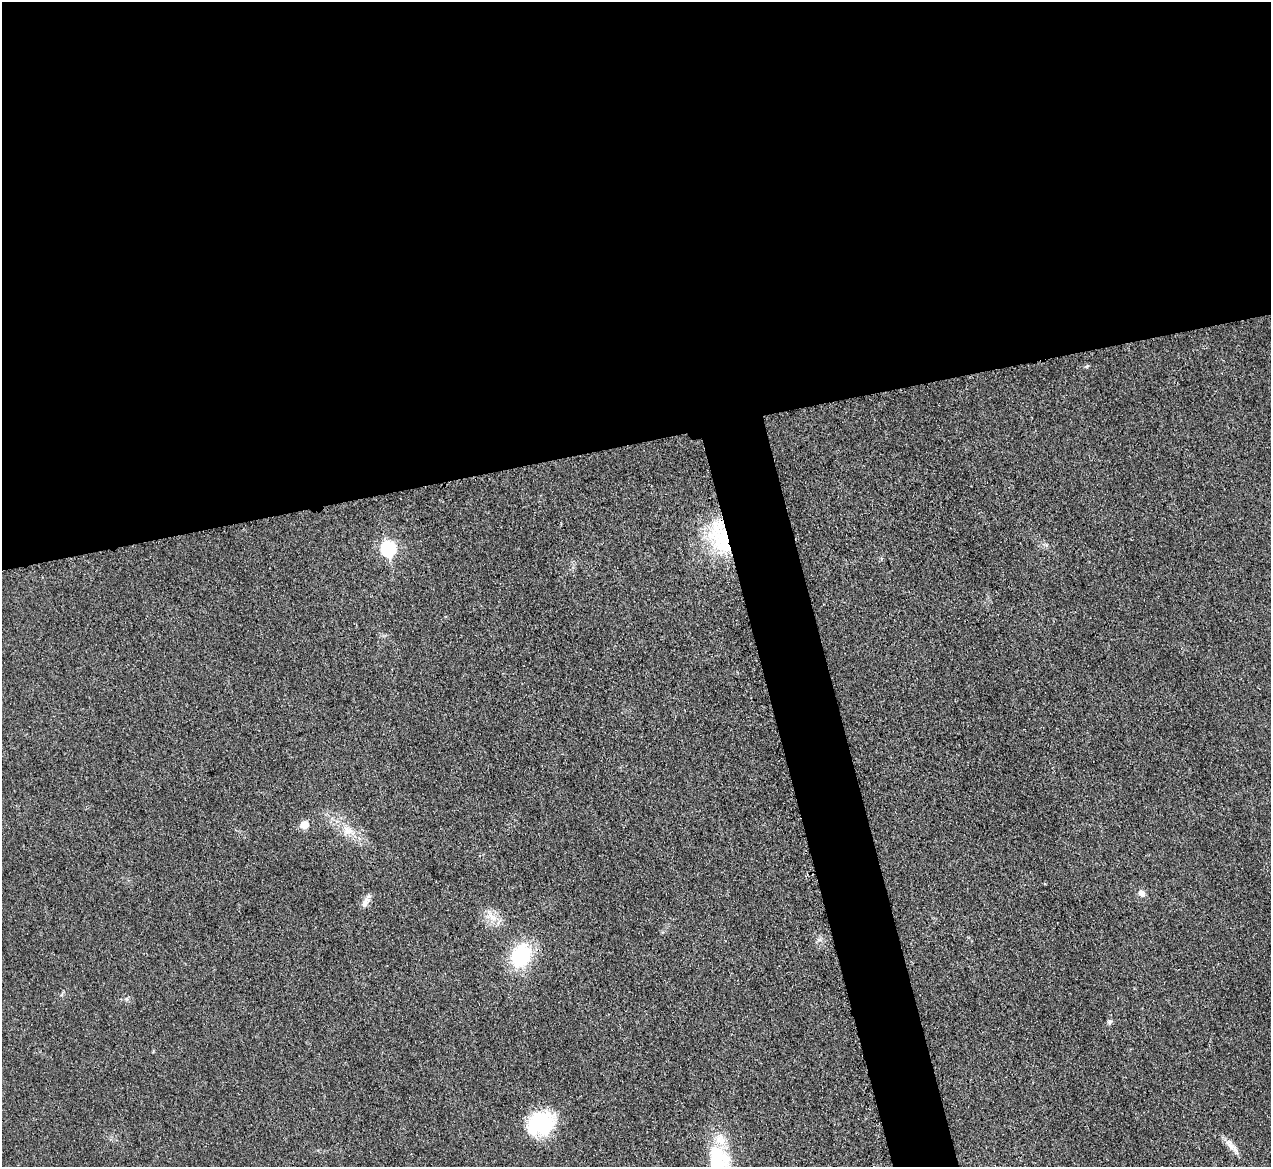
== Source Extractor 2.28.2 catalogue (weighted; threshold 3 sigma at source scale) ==
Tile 2 of 4 x 4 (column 2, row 1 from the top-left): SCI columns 1287-2555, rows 3764-4928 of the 5097 x 5078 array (HDU 1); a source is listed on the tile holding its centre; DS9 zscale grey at full resolution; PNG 1273 x 1169 px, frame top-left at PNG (2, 2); no overlay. Shown black and unused: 41% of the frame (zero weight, under 3 of 4 exposures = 1% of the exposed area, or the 3 px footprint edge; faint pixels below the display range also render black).
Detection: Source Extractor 2.28.2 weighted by HDU 2 'WHT'; one run over the whole footprint, this tile lists its part. Background 0.0431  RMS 0.0064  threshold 0.0286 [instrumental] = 3 sigma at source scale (4.5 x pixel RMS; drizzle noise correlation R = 1.50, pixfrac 1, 0.05/0.05 arcsec/px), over >= 5 px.
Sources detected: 12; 1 inside a brighter listed object's ellipse — not listed separately; the other 11 listed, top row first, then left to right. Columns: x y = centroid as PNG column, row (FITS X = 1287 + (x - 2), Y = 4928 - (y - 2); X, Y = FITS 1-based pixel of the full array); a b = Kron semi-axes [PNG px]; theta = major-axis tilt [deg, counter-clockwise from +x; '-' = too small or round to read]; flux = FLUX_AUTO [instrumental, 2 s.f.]
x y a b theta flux
720 538 44 24 -68 48
388 549 8 7 - 86
304 825 6 5 - 12
348 831 16 9 -29 7.2
1142 893 8 6 -17 3.1
365 903 15 8 61 3.7
521 956 20 16 62 46
1110 1022 7 5 62 1.2
541 1124 31 25 28 37
1231 1145 21 8 -43 5.2
717 1159 38 26 -60 39
Overlapping masked pixels (flux is a lower limit): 1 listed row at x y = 720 538
Isophote crosses this tile's border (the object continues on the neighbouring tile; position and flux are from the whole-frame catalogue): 1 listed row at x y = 717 1159
Unlisted compact peaks at least as high as the median listed source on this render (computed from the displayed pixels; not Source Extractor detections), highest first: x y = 1087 366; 819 940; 126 999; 61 995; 1046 545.